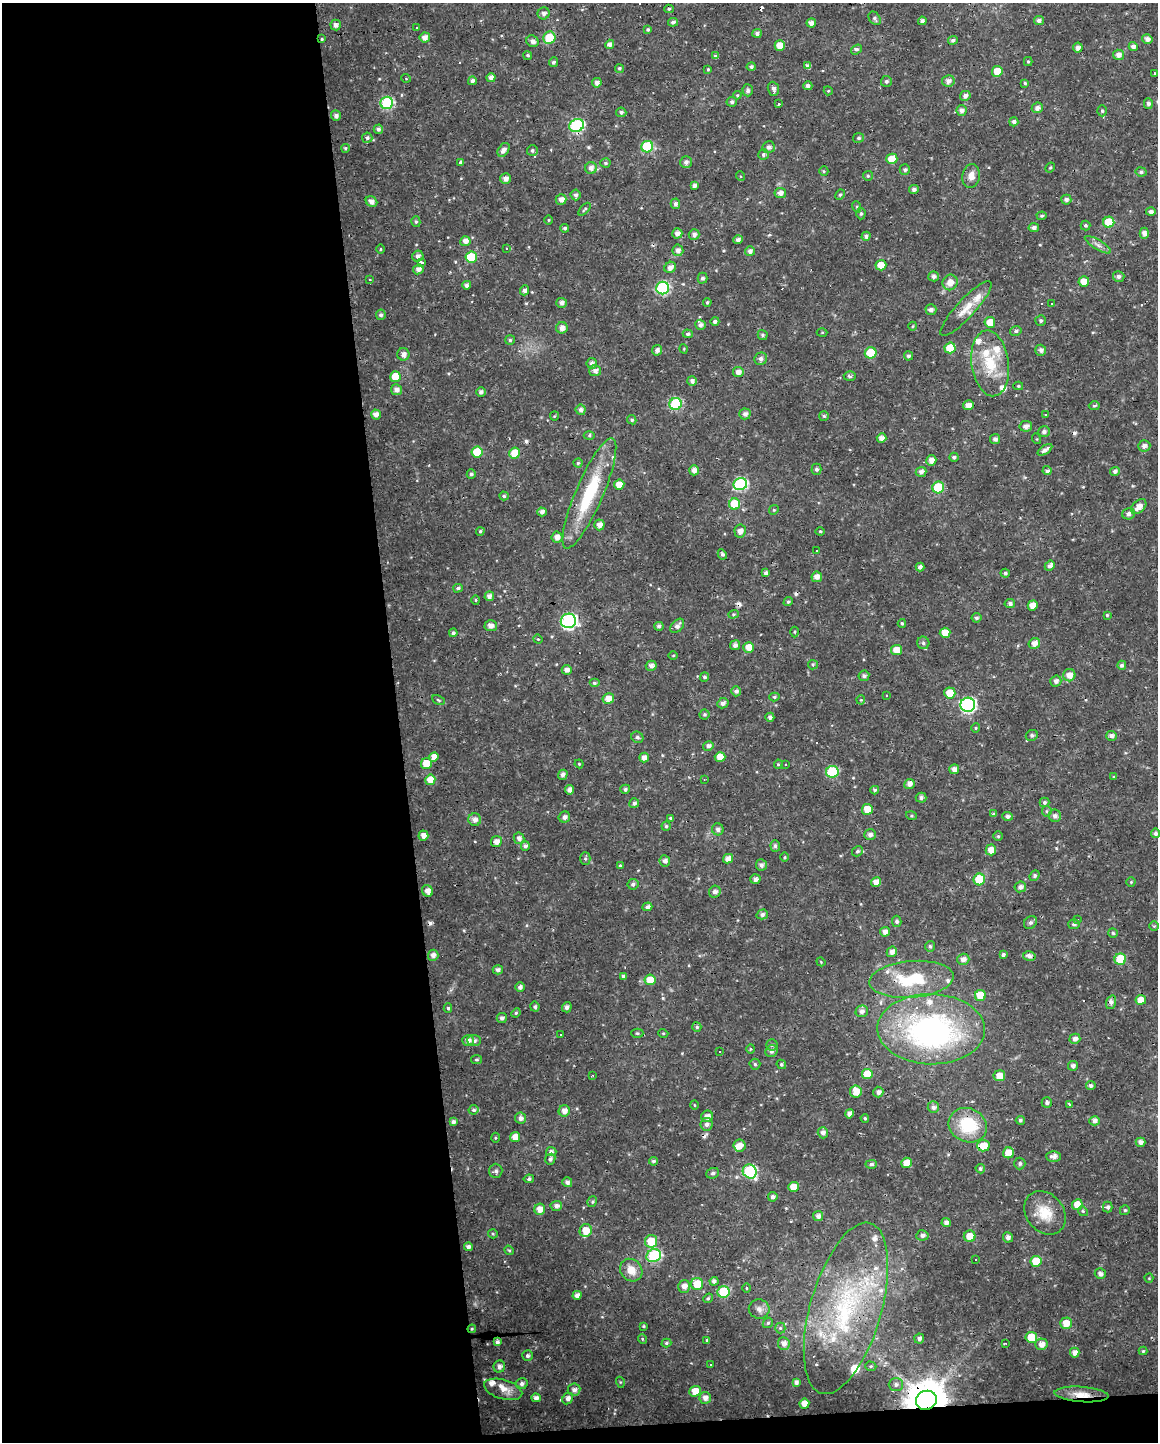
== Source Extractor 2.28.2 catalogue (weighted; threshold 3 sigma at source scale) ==
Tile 9 of 4 x 3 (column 1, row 3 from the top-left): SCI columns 1-1156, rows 9-1448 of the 4625 x 4381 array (HDU 1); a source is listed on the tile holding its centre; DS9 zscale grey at full resolution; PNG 1160 x 1444 px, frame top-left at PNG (2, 3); each listed source drawn as its Kron ellipse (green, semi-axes under 4 px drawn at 4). Shown black and unused: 36% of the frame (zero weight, under 3 of 4 exposures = <1% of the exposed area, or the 3 px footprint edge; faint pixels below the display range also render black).
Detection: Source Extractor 2.28.2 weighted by HDU 2 'WHT'; one run over the whole footprint, this tile lists its part. Background 0.0225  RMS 0.0028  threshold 0.0126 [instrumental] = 3 sigma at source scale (4.5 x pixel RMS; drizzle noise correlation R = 1.50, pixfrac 1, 0.0396/0.0396 arcsec/px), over >= 5 px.
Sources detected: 511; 1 inside a brighter object's white glare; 18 cosmic-ray / hot-pixel residue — neither listed nor drawn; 20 inside a brighter listed object's ellipse — not listed separately; the other 472 listed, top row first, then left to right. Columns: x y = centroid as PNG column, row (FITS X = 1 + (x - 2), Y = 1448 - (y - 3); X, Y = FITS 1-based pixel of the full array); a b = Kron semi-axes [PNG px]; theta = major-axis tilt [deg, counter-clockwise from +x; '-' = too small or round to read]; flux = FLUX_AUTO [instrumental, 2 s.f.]
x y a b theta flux
669 9 4 4 - 0.44
544 13 6 6 - 1.1
875 18 7 5 -52 0.61
1039 20 5 4 - 0.93
922 21 4 4 - 0.96
673 22 5 4 - 0.87
811 23 5 4 - 1.3
336 25 5 5 - 1.1
417 28 3 2 - 0.49
648 30 4 4 - 0.41
757 33 5 4 - 0.82
425 37 5 5 - 1.7
549 38 6 6 - 7.9
322 39 3 3 - 0.35
1147 39 5 5 - 1.4
953 40 5 4 - 0.59
532 41 6 5 - 1.3
610 44 5 4 - 1.2
780 46 5 5 - 4.1
1133 46 4 4 - 1.3
1078 48 5 4 - 1.4
856 49 6 4 38 0.68
528 55 4 4 - 0.43
1118 55 5 5 - 1.6
716 56 4 4 - 0.75
1028 61 4 4 - 0.41
554 62 5 4 - 0.63
808 66 4 4 - 1.2
751 67 4 4 - 0.73
619 68 5 4 - 0.44
708 69 4 3 - 0.37
997 71 5 5 - 5
1155 73 3 2 - 0.98
406 78 5 3 - 0.22
491 78 4 4 - 1.5
472 81 4 4 - 1
886 81 5 5 - 0.62
948 81 6 5 - 1.3
597 83 5 4 - 1.3
1025 83 4 4 - 0.38
808 86 4 4 - 1
773 89 7 5 -69 1
748 90 6 5 - 0.82
828 91 4 4 - 0.3
737 95 4 4 - 0.32
965 96 5 5 - 1.1
732 102 5 5 - 0.67
387 103 6 6 - 29
778 104 3 2 - 2.1
1148 104 5 4 - 1
1037 108 6 5 - 1.2
961 110 5 5 - 1.1
1102 111 5 4 - 0.47
621 112 5 4 - 0.77
336 116 5 4 - 1.2
1014 122 4 4 - 0.97
577 125 7 6 - 37
378 129 5 4 - 0.92
367 138 5 5 - 0.66
859 138 5 5 - 0.51
647 147 6 5 - 18
769 147 6 6 - 1.1
345 148 4 4 - 0.39
503 150 7 5 55 1.5
532 150 5 5 - 0.55
763 154 5 5 - 0.66
892 159 5 5 - 5.2
460 162 3 3 - 5.9
686 162 6 6 - 1.2
605 163 5 4 - 0.45
591 168 6 6 - 1.3
1050 168 5 3 - 0.35
905 170 5 5 - 0.69
824 171 5 4 - 0.36
1141 172 5 4 - 0.66
740 176 5 3 - 0.28
868 176 5 5 - 0.45
971 176 12 8 82 2.1
506 178 5 5 - 1.5
694 186 4 4 - 1.1
914 189 5 4 - 0.99
780 193 5 5 - 1.5
575 195 5 5 - 0.78
840 195 5 4 - 0.42
561 199 5 5 - 1.5
1066 200 5 5 - 1
371 202 6 5 - 1.5
675 204 5 4 - 0.89
857 207 6 3 -72 0.4
584 209 8 3 47 0.44
1151 212 5 4 - 0.86
861 214 6 4 89 0.53
1042 216 5 4 - 0.49
549 220 4 3 - 0.25
416 222 5 4 - 0.51
1109 222 5 5 - 8.4
1085 225 5 5 - 0.48
1034 227 5 4 - 0.99
565 228 4 4 - 0.53
677 233 5 5 - 1.6
1144 233 5 4 - 1.6
694 234 5 5 - 1.1
866 236 4 4 - 0.93
738 240 5 4 - 0.99
465 241 5 5 - 1.8
1098 245 15 5 -31 1.3
506 248 3 3 - 4.2
380 249 5 3 - 0.32
678 250 6 5 - 1.3
750 251 5 5 - 1.1
418 256 5 5 - 1.2
471 257 6 5 - 9.5
422 262 3 3 - 1
881 265 5 5 - 4.3
670 267 6 5 - 1.6
418 269 5 5 - 1.5
934 276 5 5 - 0.98
1119 276 6 5 - 0.87
702 278 5 5 - 0.7
370 280 3 3 - 0.7
1084 281 5 5 - 3.2
950 282 8 7 - 2.5
467 285 4 4 - 1
663 288 6 6 - 31
525 290 5 4 - 1.2
707 302 4 3 - 0.38
562 303 5 5 - 1.2
1052 304 3 3 - 0.98
966 309 36 9 47 4.7
931 310 5 5 - 1.1
381 315 5 5 - 0.73
715 321 4 4 - 0.8
1041 321 5 5 - 0.57
990 322 5 5 - 3.7
700 325 5 5 - 1
913 326 4 3 - 0.24
562 328 6 5 - 1.6
1016 331 6 4 13 0.59
822 332 5 3 - 0.25
688 334 5 4 - 0.69
763 335 5 5 - 0.52
510 340 5 5 - 0.49
950 348 5 5 - 6.7
684 349 5 3 - 0.23
657 350 5 5 - 1.2
1041 350 5 5 - 1.1
871 353 6 5 - 10
403 354 6 6 - 1.5
908 356 4 4 - 0.61
761 359 6 6 - 0.95
592 363 5 5 - 1.2
990 363 33 18 -82 11
595 371 6 5 - 1.4
738 372 5 5 - 1.6
850 376 6 5 - 0.74
395 377 5 5 - 5.2
692 381 5 4 - 1.1
1018 386 5 4 - 0.38
396 390 5 5 - 1.4
481 392 4 4 - 0.89
676 404 6 6 - 24
968 405 5 5 - 1.8
1094 406 5 4 - 0.54
581 410 5 5 - 1.1
745 414 5 5 - 1.1
1046 414 3 3 - 1.3
376 415 5 4 - 1.5
554 416 4 4 - 0.29
824 416 5 5 - 0.51
632 420 5 4 - 0.51
1026 426 6 5 - 1.4
1044 432 6 5 - 0.9
589 435 5 4 - 0.39
882 438 5 4 - 1.6
995 439 5 5 - 1.1
1037 439 5 3 - 0.25
1144 446 6 5 - 1.1
1045 450 8 4 34 1.3
477 452 5 5 - 8.1
515 453 5 5 - 5.3
954 457 4 4 - 0.77
931 460 5 5 - 1.7
578 463 4 4 - 0.41
816 469 5 5 - 0.69
694 470 5 4 - 1.5
1047 471 4 4 - 0.79
1115 471 5 4 - 1
921 472 5 5 - 1.2
471 474 5 4 - 0.59
740 484 7 6 - 34
619 485 5 5 - 3.2
938 487 6 6 - 16
589 493 60 13 67 19
504 496 5 4 - 0.53
734 504 5 5 - 8.8
1139 506 9 5 43 2.4
774 510 5 4 - 0.37
542 512 4 4 - 1.2
1129 514 6 5 - 1.1
599 525 5 5 - 1.7
480 531 4 4 - 0.43
740 531 6 5 - 1.6
820 531 4 4 - 0.32
557 537 5 5 - 1.7
817 550 3 3 - 0.59
722 554 5 4 - 0.65
1050 566 5 4 - 1.2
920 567 4 4 - 1.1
766 573 4 4 - 0.89
1005 573 5 4 - 0.51
817 577 5 5 - 2
458 588 5 4 - 0.67
489 596 5 4 - 1.4
476 600 5 4 - 0.36
788 602 5 4 - 0.53
1010 604 5 4 - 0.94
1033 605 5 5 - 2.9
733 614 5 4 - 0.37
1107 615 4 4 - 0.37
976 618 5 5 - 0.66
568 621 8 7 - 60
902 623 4 4 - 0.37
491 626 6 5 - 1.6
659 626 5 4 - 0.74
677 626 8 5 48 1.2
795 632 5 3 - 0.31
453 633 4 4 - 0.68
945 633 5 5 - 3.9
538 639 5 4 - 0.29
923 643 6 6 - 0.74
1034 644 6 5 - 2
735 645 5 5 - 1.1
749 647 5 5 - 2.9
897 650 5 5 - 3.8
673 655 4 3 - 0.25
813 665 5 4 - 0.39
1122 665 4 4 - 0.82
651 666 5 5 - 1.2
567 670 5 4 - 1.4
1069 675 6 6 - 2.3
864 676 5 5 - 0.76
704 677 5 4 - 0.66
1056 681 5 5 - 1.1
594 683 5 4 - 0.6
736 691 5 5 - 0.85
950 693 5 5 - 4.9
887 695 3 3 - 0.39
774 697 5 4 - 0.45
608 699 5 5 - 2.9
438 700 7 4 -27 0.41
861 700 4 4 - 0.33
723 703 6 5 - 1.1
968 705 7 7 - 58
705 714 5 5 - 0.46
770 717 4 4 - 0.96
976 728 4 4 - 0.33
1032 735 6 5 - 0.68
1111 736 5 5 - 1.1
637 737 6 5 - 0.71
708 746 5 4 - 1
434 757 5 4 - 2
720 757 5 5 - 3.2
644 758 5 4 - 1.6
426 764 5 5 - 4.9
579 764 4 4 - 0.3
778 764 5 4 - 0.38
786 764 3 3 - 0.56
954 769 5 5 - 1.7
832 772 6 6 - 16
563 775 5 4 - 1
1114 777 4 4 - 0.36
704 779 3 2 - 0.42
430 780 5 5 - 3.6
909 784 5 5 - 1.5
625 789 5 4 - 0.65
570 790 4 4 - 1.4
875 790 4 4 - 0.66
921 798 5 5 - 0.79
1044 802 5 4 - 0.59
634 803 5 4 - 0.86
867 809 5 5 - 4.6
1047 811 5 5 - 0.42
993 814 4 3 - 0.65
911 816 6 4 -19 0.37
1007 816 5 4 - 0.93
1055 816 6 6 - 1
564 817 6 5 - 1.1
671 818 4 4 - 0.54
475 820 6 6 - 1.5
666 826 4 4 - 0.47
718 829 6 6 - 0.99
1156 833 5 4 - 0.94
870 835 6 5 - 1.2
423 836 5 5 - 1.7
998 836 5 4 - 0.41
519 838 6 5 - 1.1
496 842 5 5 - 1.7
525 846 4 4 - 1.2
775 846 6 5 - 0.8
991 850 5 5 - 2.7
858 851 6 5 - 0.54
785 857 5 3 - 0.31
585 859 6 5 - 0.54
728 859 5 4 - 1.9
665 861 6 5 - 1.3
620 865 4 4 - 0.29
761 865 6 5 - 0.96
1035 876 5 4 - 0.63
755 879 5 4 - 1.2
979 879 6 5 - 9
876 882 5 4 - 2.2
1131 882 4 4 - 0.31
633 884 6 5 - 0.78
1020 887 6 5 - 1.1
427 891 6 5 - 1.7
715 892 6 5 - 1.2
647 907 5 4 - 1
762 914 5 5 - 0.77
1078 920 3 2 - 0.49
897 921 5 4 - 0.75
1030 922 7 6 - 0.76
1074 924 6 5 - 0.76
1154 926 5 4 - 0.32
885 932 5 4 - 1.5
1113 933 5 4 - 0.47
930 946 5 4 - 0.5
892 952 5 5 - 1.5
433 955 5 5 - 1.3
1003 955 4 3 - 1.1
1029 956 6 5 - 1.2
963 959 6 5 - 1.5
1120 959 6 5 - 11
821 962 5 3 - 0.26
498 970 5 4 - 1.1
623 976 4 4 - 0.5
911 979 42 18 5 16
650 980 6 5 - 4.7
520 987 5 4 - 1.1
980 995 5 5 - 5.1
1141 1000 5 5 - 3.1
1111 1002 7 5 74 1.3
535 1007 5 4 - 0.55
567 1007 5 5 - 0.94
448 1008 5 4 - 0.54
862 1011 6 5 - 1.2
516 1013 5 4 - 0.42
502 1018 5 5 - 0.84
697 1027 5 4 - 0.57
931 1029 54 35 -1 71
637 1033 6 4 -1 0.4
663 1033 5 3 - 0.26
560 1034 3 3 - 0.43
1075 1039 5 5 - 1.3
468 1040 6 5 - 1.5
474 1040 7 5 -2 0.86
772 1045 5 5 - 0.52
751 1049 4 3 - 0.37
719 1051 3 2 - 0.53
771 1051 6 5 - 1.1
477 1060 5 4 - 0.4
755 1064 5 5 - 0.45
781 1064 5 4 - 0.49
1073 1066 5 5 - 1.1
867 1074 5 5 - 5.5
593 1075 3 2 - 0.56
999 1076 6 5 - 3
1091 1086 4 4 - 0.64
856 1091 6 6 - 3.6
878 1092 5 5 - 1.2
1047 1103 5 5 - 0.99
694 1105 5 3 - 0.25
1069 1105 3 3 - 5.2
933 1107 6 5 - 1.1
473 1110 5 4 - 0.56
564 1111 6 5 - 1.9
849 1114 4 4 - 1.5
707 1116 6 5 - 1.5
520 1118 5 5 - 1.2
865 1118 4 4 - 0.44
1020 1120 4 4 - 0.61
1095 1121 5 4 - 1.4
453 1122 4 4 - 0.96
707 1124 6 6 - 1.2
968 1125 19 16 -26 14
823 1133 5 5 - 1.3
515 1137 5 5 - 2.8
495 1138 5 3 - 0.31
1140 1142 5 4 - 1.2
739 1145 6 6 - 1.9
983 1146 6 6 - 4.4
551 1152 5 4 - 0.99
1008 1153 5 5 - 3.9
1054 1156 7 5 0 1.4
550 1159 5 5 - 0.76
653 1161 4 4 - 0.64
907 1163 5 5 - 3.8
871 1164 6 4 3 0.64
1020 1164 6 5 - 0.52
980 1169 5 4 - 0.68
496 1171 7 6 - 0.96
750 1171 7 6 - 29
713 1173 6 5 - 0.62
529 1179 5 4 - 0.59
567 1182 5 5 - 0.97
794 1187 5 5 - 3.4
773 1197 5 4 - 0.91
592 1202 5 4 - 0.41
1077 1205 5 5 - 4.8
556 1206 5 5 - 1.2
1108 1207 5 5 - 0.77
540 1209 5 5 - 2.4
1125 1210 5 5 - 0.43
1083 1211 5 4 - 0.41
1045 1213 23 18 -52 6.8
818 1216 5 5 - 1.3
946 1223 4 4 - 1.1
586 1230 6 6 - 3.9
493 1234 5 4 - 0.39
922 1235 6 5 - 0.95
970 1236 6 6 - 3.8
1008 1237 5 5 - 1.2
651 1241 6 6 - 7.1
468 1247 4 4 - 1.1
509 1250 5 4 - 0.39
654 1256 7 6 - 24
975 1260 3 3 - 0.53
1036 1261 6 5 - 7
631 1270 12 10 -47 3.4
1100 1274 5 5 - 1.2
1149 1278 4 4 - 0.27
714 1281 4 4 - 1
697 1284 6 6 - 6.5
684 1286 6 6 - 1.7
746 1288 5 3 - 0.25
724 1292 6 6 - 18
577 1295 4 4 - 1.2
708 1298 5 4 - 0.4
846 1308 88 35 74 47
759 1309 10 9 - 1.6
768 1323 6 4 44 0.42
1066 1323 6 5 - 3.5
643 1326 4 3 - 0.28
780 1328 5 5 - 0.42
472 1329 4 4 - 0.38
1031 1337 6 5 - 7.4
919 1338 5 5 - 0.94
642 1339 5 4 - 0.31
707 1340 4 4 - 0.41
497 1342 4 4 - 0.98
666 1343 5 4 - 0.5
1005 1343 3 2 - 0.2
784 1344 6 6 - 1.5
1041 1344 6 5 - 2.1
1143 1351 4 4 - 0.39
1075 1353 5 4 - 1.6
527 1356 5 5 - 0.67
710 1365 3 3 - 1.1
871 1366 6 4 -18 0.41
499 1367 6 5 - 1.3
620 1382 5 3 - 0.29
796 1382 4 4 - 1.1
522 1384 6 5 - 0.94
896 1384 7 6 - 0.99
503 1389 20 9 -16 3.3
574 1390 6 6 - 1.3
695 1391 6 5 - 4.5
1081 1394 27 7 -4 3.7
536 1398 5 4 - 1.2
568 1398 6 5 - 1.2
705 1398 6 5 - 1.5
926 1400 10 9 - 950
804 1404 5 5 - 2.8
Overlapping masked pixels (flux is a lower limit): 7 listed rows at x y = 322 39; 577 125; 968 1125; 846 1308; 472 1329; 1081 1394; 926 1400
Isophote crosses this tile's border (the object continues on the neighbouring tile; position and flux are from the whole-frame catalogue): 1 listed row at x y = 1156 833